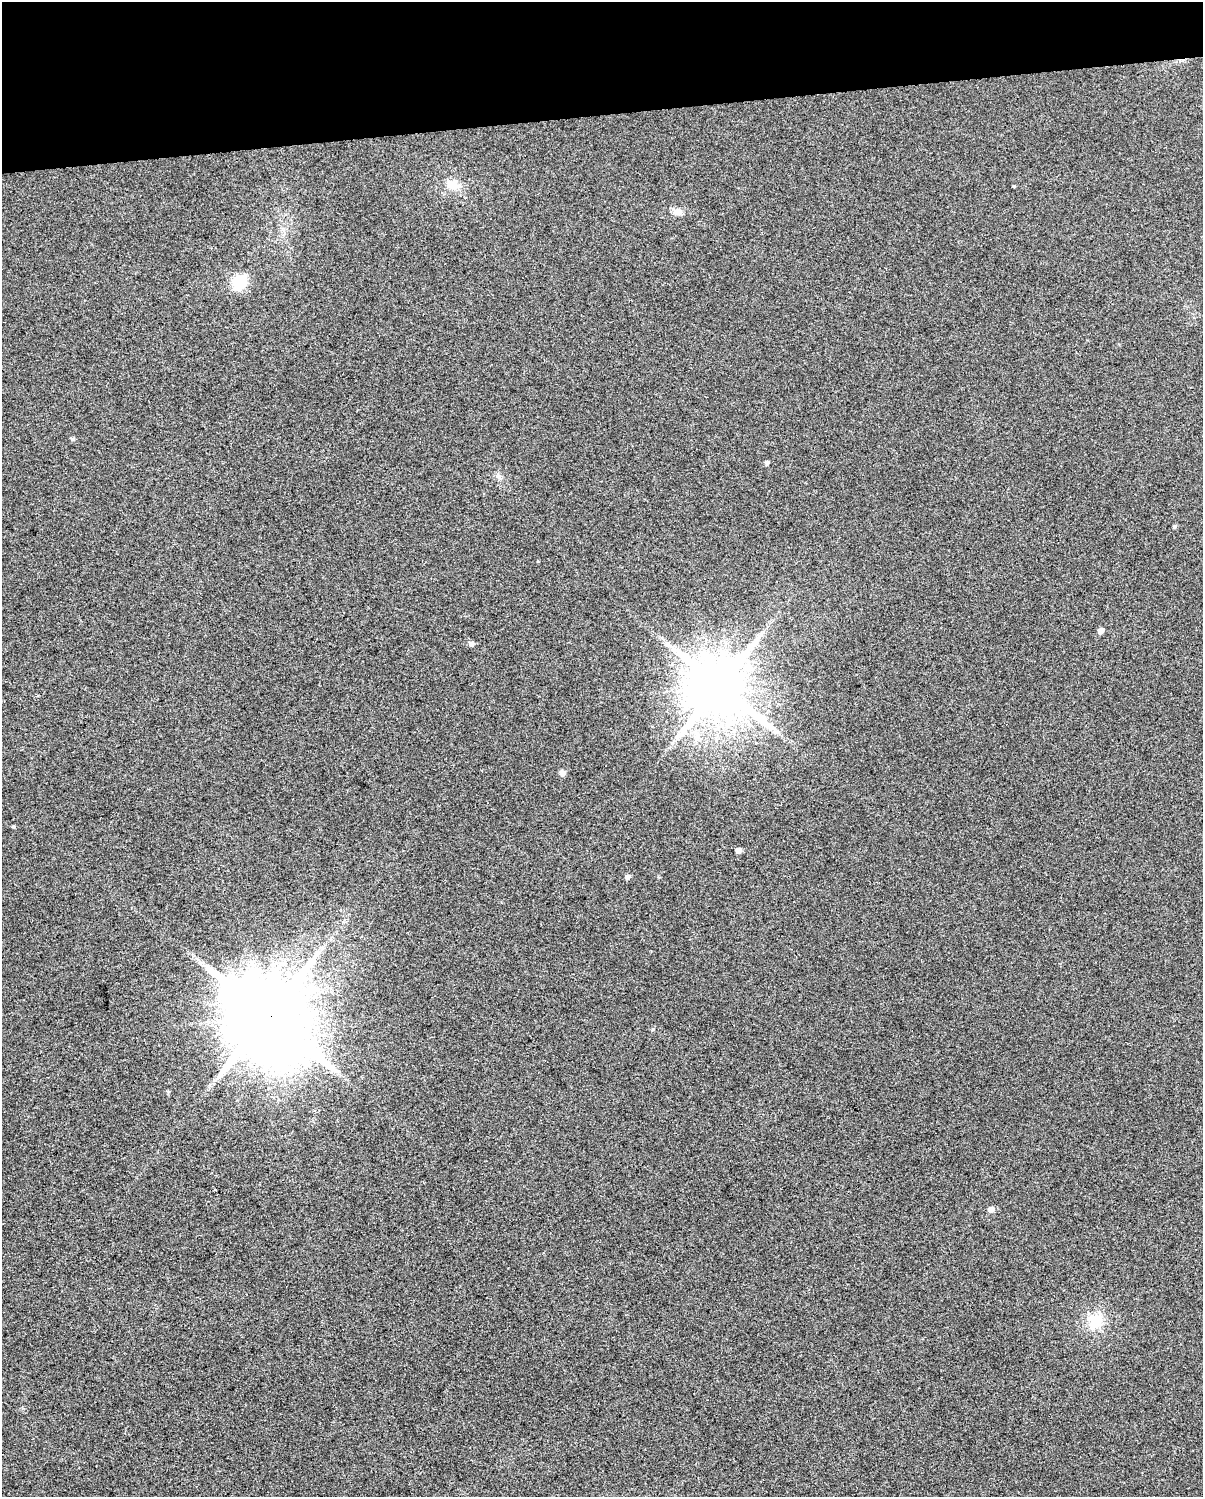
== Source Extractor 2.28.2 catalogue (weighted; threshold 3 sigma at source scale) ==
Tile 3 of 4 x 3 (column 3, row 1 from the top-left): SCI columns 2403-3603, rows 3011-4505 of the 4804 x 4570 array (HDU 1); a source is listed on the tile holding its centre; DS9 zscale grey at full resolution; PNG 1205 x 1499 px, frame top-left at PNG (2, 2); no overlay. Shown black and unused: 8% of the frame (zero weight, under 3 of 5 exposures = <1% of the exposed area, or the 3 px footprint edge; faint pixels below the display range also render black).
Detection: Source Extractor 2.28.2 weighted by HDU 2 'WHT'; one run over the whole footprint, this tile lists its part. Background 0.0255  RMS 0.035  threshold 0.156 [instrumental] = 3 sigma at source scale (4.5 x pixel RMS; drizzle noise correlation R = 1.50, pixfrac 1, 0.0396/0.0396 arcsec/px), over >= 5 px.
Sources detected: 19; all 19 listed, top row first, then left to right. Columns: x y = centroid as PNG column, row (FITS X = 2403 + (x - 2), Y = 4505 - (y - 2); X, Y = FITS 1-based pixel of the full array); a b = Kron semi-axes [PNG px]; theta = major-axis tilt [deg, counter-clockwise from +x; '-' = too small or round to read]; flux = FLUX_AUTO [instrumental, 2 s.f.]
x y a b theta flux
453 185 15 13 -6 44
1014 186 5 3 - 3
677 211 11 8 1 20
239 282 6 6 - 480
73 439 6 4 -15 6
767 462 5 4 - 9.3
498 476 7 4 -88 7.6
1175 527 5 5 - 5.4
1101 631 5 4 - 26
471 644 6 6 - 13
719 686 16 15 - 26000
698 737 8 5 -89 12
562 773 5 5 - 22
13 826 6 3 -17 3.8
738 850 5 4 - 19
627 877 5 5 - 13
268 1016 24 21 -53 45000
991 1209 5 5 - 23
1095 1321 18 16 49 90
Overlapping masked pixels (flux is a lower limit): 1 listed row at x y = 268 1016